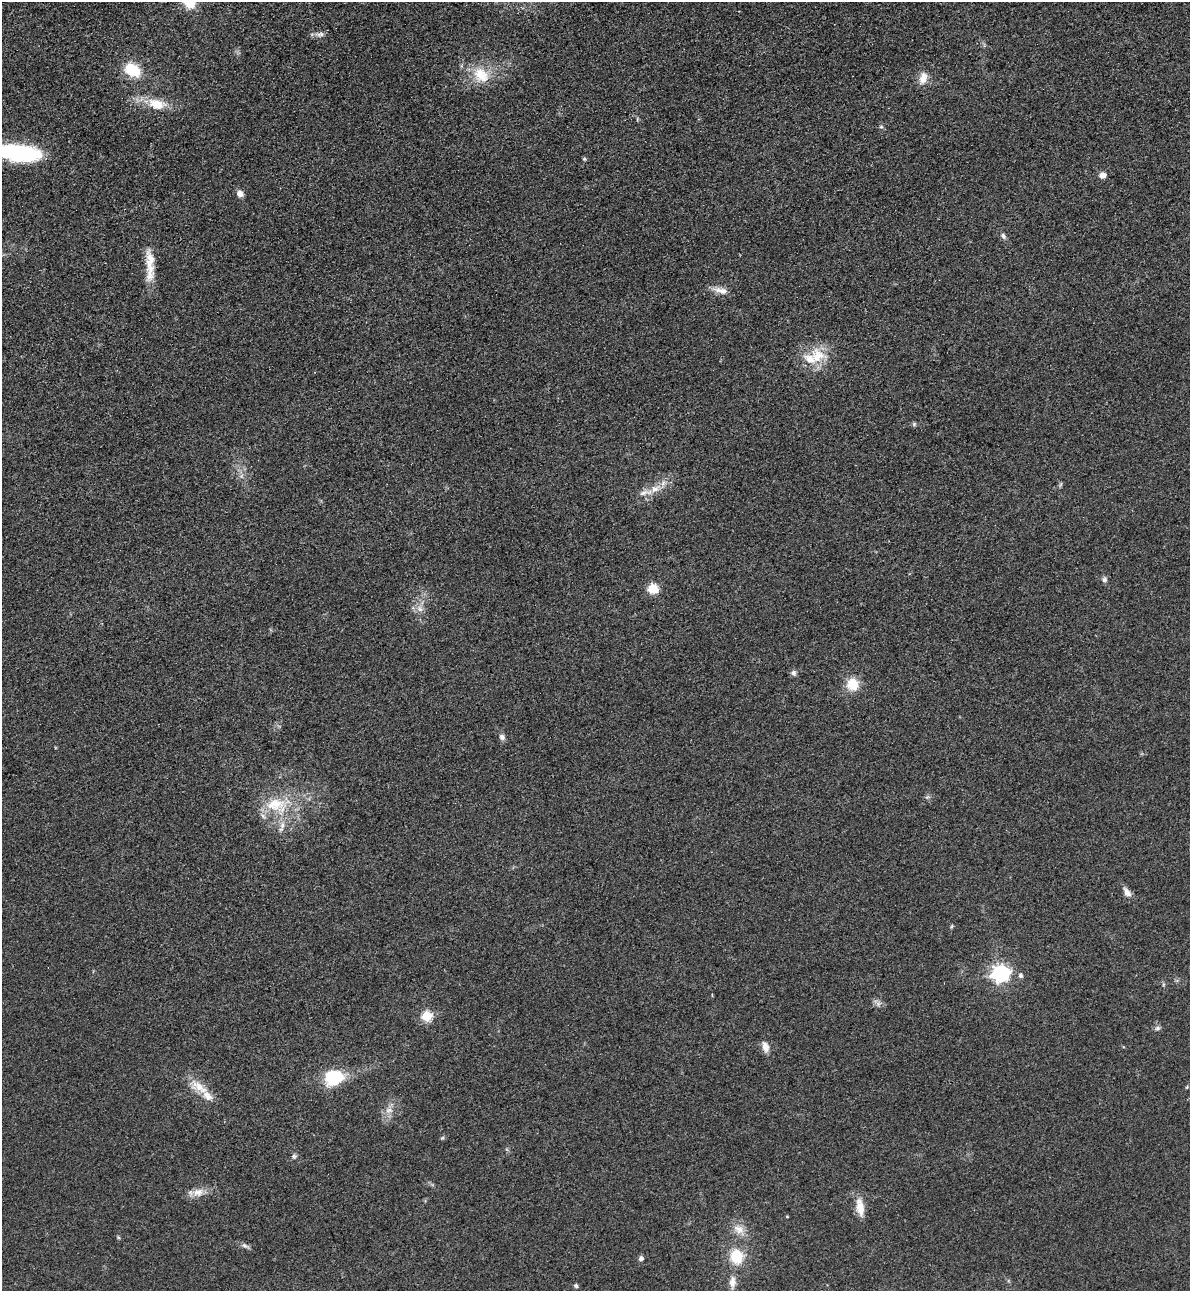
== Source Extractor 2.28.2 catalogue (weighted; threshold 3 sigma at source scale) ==
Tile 11 of 4 x 4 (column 3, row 3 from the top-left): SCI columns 2659-3846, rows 1318-2606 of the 5195 x 5213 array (HDU 1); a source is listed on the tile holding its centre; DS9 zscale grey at full resolution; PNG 1192 x 1293 px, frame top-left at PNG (2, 2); no overlay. Shown black and unused: <1% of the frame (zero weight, under 3 of 4 exposures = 3% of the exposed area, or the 3 px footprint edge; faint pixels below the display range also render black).
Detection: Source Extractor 2.28.2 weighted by HDU 2 'WHT'; one run over the whole footprint, this tile lists its part. Background 0.0679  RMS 0.0084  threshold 0.0379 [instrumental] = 3 sigma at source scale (4.5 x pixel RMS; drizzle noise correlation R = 1.50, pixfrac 1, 0.05/0.05 arcsec/px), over >= 5 px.
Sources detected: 53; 1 inside a brighter object's white glare — not listed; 4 inside a brighter listed object's ellipse — not listed separately; the other 48 listed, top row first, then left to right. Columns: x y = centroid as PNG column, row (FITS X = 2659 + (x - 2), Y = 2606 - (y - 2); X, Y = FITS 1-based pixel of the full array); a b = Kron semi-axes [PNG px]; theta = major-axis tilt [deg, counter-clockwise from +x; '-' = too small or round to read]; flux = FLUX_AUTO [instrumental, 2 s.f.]
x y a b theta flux
190 2 17 14 -54 19
320 34 13 6 9 3.7
130 69 14 12 69 18
481 75 25 20 -39 24
923 78 16 10 78 8.8
157 104 23 13 -14 19
881 127 5 4 - 1.3
18 153 46 15 -6 93
584 159 5 4 - 1.1
1102 175 5 5 - 8.6
240 193 9 7 -63 4.4
1003 236 8 6 -48 2.4
150 266 45 10 -89 19
721 290 22 8 -14 7.2
818 356 27 22 -17 25
914 424 6 6 - 1.4
241 476 7 5 45 2.1
1060 485 7 4 71 1.2
655 489 15 9 28 9.5
1104 579 7 6 - 2.6
653 589 6 5 - 46
420 609 10 6 -72 4.3
794 673 8 6 -74 2.5
853 684 13 12 - 18
502 737 8 7 - 3.2
277 805 37 21 -9 39
1127 892 11 7 -53 5.8
952 926 6 3 70 0.97
1000 973 7 7 - 310
1020 976 6 6 - 2.3
878 1004 7 4 -72 2.1
427 1016 5 5 - 56
1158 1028 7 5 15 2.1
765 1047 13 8 -73 6.4
333 1077 17 14 8 44
199 1087 29 13 -31 16
389 1110 11 7 1 4.7
442 1138 6 4 43 1.1
294 1156 7 5 -89 1.8
198 1192 17 11 13 8.8
860 1207 25 10 -81 11
787 1217 4 3 - 0.65
739 1229 16 11 -30 9.4
245 1246 12 5 -24 2.7
736 1256 15 13 -75 26
641 1258 5 5 - 2.9
732 1282 17 8 87 6.6
576 1286 6 5 - 1.6
Isophote crosses this tile's border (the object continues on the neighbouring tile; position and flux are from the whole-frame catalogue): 2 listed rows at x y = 190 2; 18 153